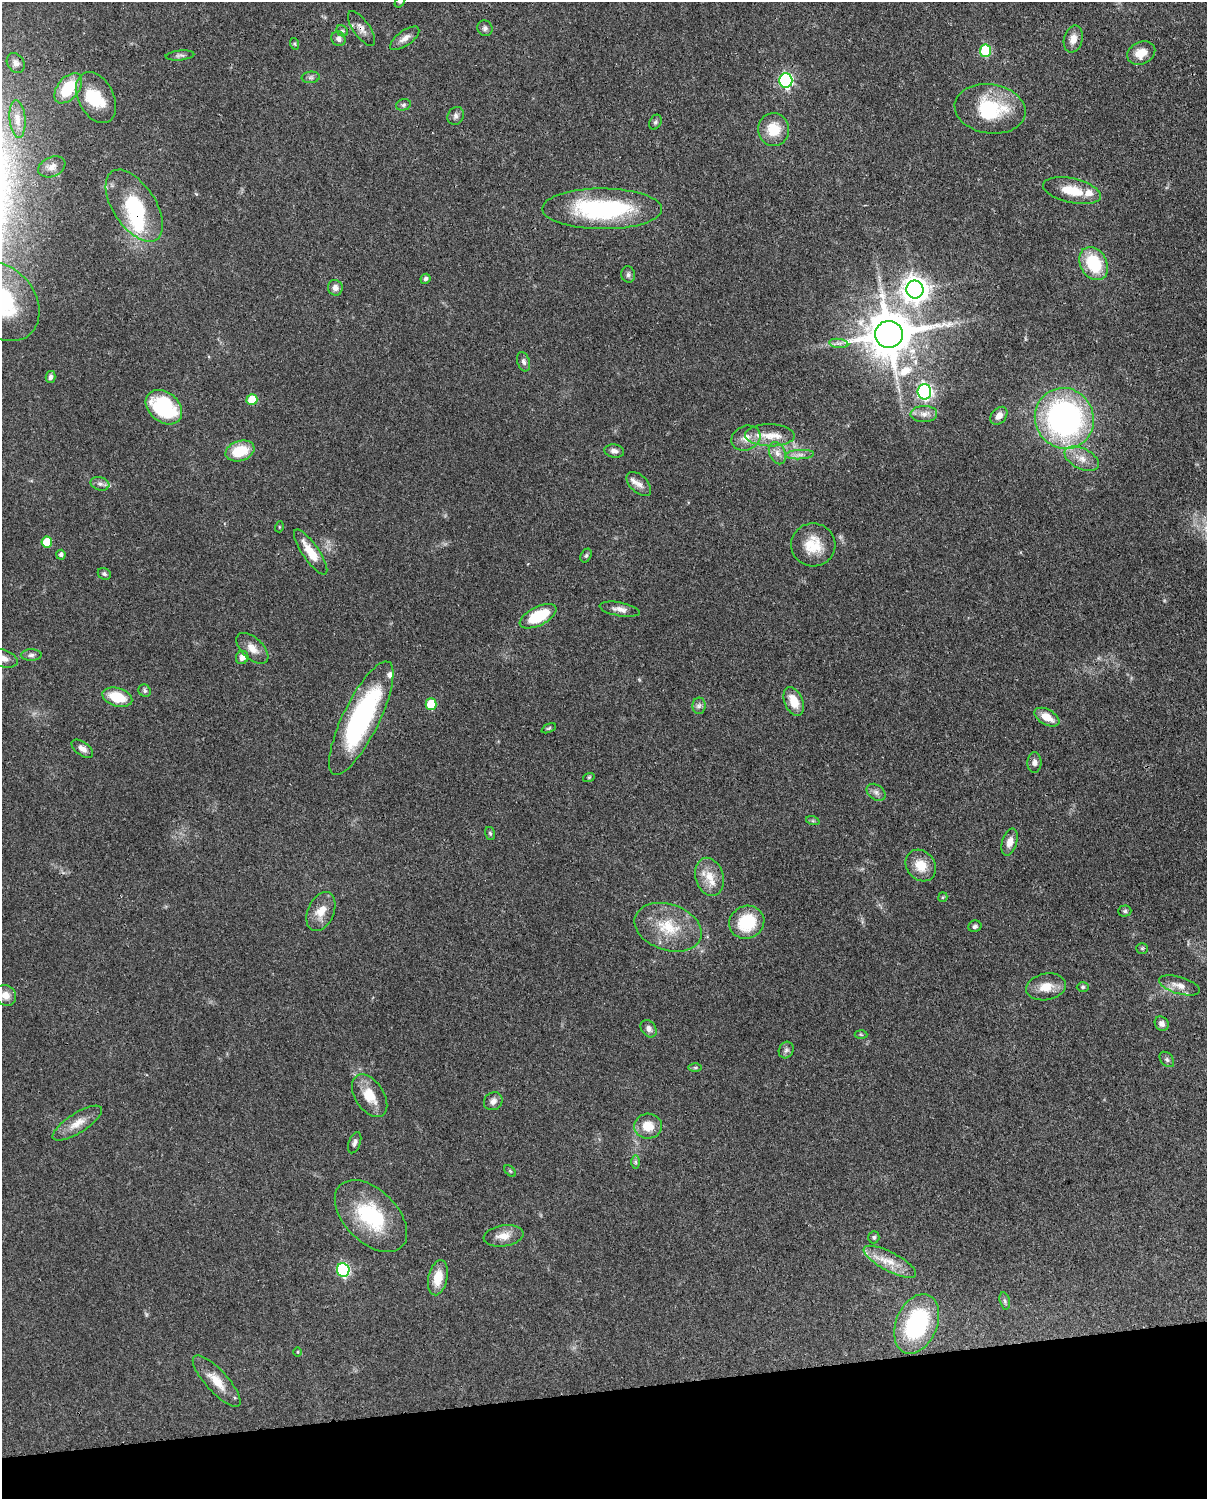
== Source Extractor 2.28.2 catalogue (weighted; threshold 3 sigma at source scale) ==
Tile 10 of 4 x 3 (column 2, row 3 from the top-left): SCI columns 1294-2498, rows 263-1759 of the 4999 x 4902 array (HDU 1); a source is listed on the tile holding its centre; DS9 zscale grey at full resolution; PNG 1209 x 1501 px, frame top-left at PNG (2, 2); each listed source drawn as its Kron ellipse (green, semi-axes under 4 px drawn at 4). Shown black and unused: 7% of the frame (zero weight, under 3 of 4 exposures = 7% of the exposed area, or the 3 px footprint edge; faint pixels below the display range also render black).
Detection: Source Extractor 2.28.2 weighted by HDU 2 'WHT'; one run over the whole footprint, this tile lists its part. Background 0.087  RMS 0.0039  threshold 0.0175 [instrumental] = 3 sigma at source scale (4.5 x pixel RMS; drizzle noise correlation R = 1.50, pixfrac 1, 0.05/0.05 arcsec/px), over >= 5 px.
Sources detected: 123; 1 too faint to see at this stretch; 1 inside a brighter object's white glare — neither listed nor drawn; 6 inside a brighter listed object's ellipse — not listed separately; the other 115 listed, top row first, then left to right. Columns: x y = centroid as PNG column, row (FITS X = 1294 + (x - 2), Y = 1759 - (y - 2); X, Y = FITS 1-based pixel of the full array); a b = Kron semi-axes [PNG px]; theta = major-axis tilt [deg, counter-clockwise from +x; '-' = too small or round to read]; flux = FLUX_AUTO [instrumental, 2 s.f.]
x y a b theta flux
400 2 6 4 52 0.63
361 28 20 8 -55 2.8
485 28 8 7 - 1.3
342 31 6 5 - 0.69
405 38 17 7 36 2.6
339 39 8 6 -55 1.5
1073 39 14 9 75 3.2
295 44 6 4 -71 0.56
985 51 6 5 - 24
1141 53 15 11 25 5.3
180 55 14 5 5 1.2
16 63 10 8 -56 1.9
311 77 9 5 5 1
786 80 7 6 - 68
68 88 17 10 51 14
96 98 27 17 -63 12
403 105 7 5 17 0.83
990 109 36 24 -9 25
456 116 9 8 - 1.4
17 119 19 8 -85 3.3
655 122 8 5 60 0.95
774 129 16 15 - 8.9
52 167 14 10 24 2.9
1072 191 29 12 -12 9.7
134 206 41 21 -57 26
602 209 60 20 0 52
1094 263 17 13 -61 18
628 275 8 7 - 1
426 279 5 4 - 1
335 288 8 7 - 2.1
915 290 9 8 - 390
2 302 43 33 -51 48
889 334 14 13 - 1900
839 343 9 4 -8 1.3
524 362 10 6 -72 1.3
50 377 6 5 - 1.1
924 392 7 7 - 91
252 400 6 5 - 12
164 407 20 15 -39 34
924 414 13 8 2 2.7
999 416 10 7 49 2.5
1064 418 31 29 -61 110
770 435 25 11 -1 7
746 438 15 12 24 4.1
240 451 15 10 17 12
614 451 10 6 -9 1.7
777 453 12 8 -66 2.5
800 455 14 4 3 2
1082 459 18 10 -26 4.6
100 484 9 6 -16 1.5
639 484 15 8 -44 2.4
279 527 5 3 - 0.34
47 542 5 5 - 9.6
813 545 22 21 - 10
311 552 26 8 -55 7.4
61 555 5 4 - 1.1
586 556 7 5 63 0.77
104 574 7 5 -30 0.8
620 609 20 7 -10 2.8
538 616 20 9 27 17
252 648 19 10 -43 4.1
31 655 10 5 1 1.2
242 657 7 6 - 2.3
3 658 15 8 -18 3.2
145 691 6 5 - 0.87
117 697 15 9 -17 12
794 701 15 9 -67 6.4
431 704 6 5 - 14
699 706 8 6 86 1.3
1047 717 13 7 -29 5.2
361 718 63 18 64 69
549 728 8 4 27 0.59
82 749 12 6 -35 2.1
1034 762 10 7 89 1.7
589 777 6 3 18 0.46
876 792 10 7 -37 1.6
813 821 7 4 -18 0.59
490 833 6 5 - 0.7
1010 842 14 7 73 2.9
921 866 17 14 -51 6.8
709 877 19 14 -74 6.4
943 897 5 4 - 0.47
1125 911 6 5 - 0.75
321 912 20 13 66 5.9
747 922 18 16 26 17
975 926 7 5 22 0.96
668 927 35 23 -18 16
1142 948 6 5 - 0.52
1179 985 21 8 -16 3.6
1046 987 20 13 11 5.9
1083 987 6 5 - 0.67
6 995 11 9 -42 3.3
1162 1024 8 6 -50 1.8
649 1029 9 7 -54 1.7
861 1034 6 4 -3 0.52
786 1050 8 7 - 1.2
1167 1059 9 6 -50 0.97
695 1068 6 4 0 0.64
370 1096 24 14 -56 8.4
493 1101 10 8 39 2
77 1123 28 10 33 5.6
648 1126 14 12 -2 6.8
355 1143 11 6 69 1.3
635 1162 7 4 -89 0.76
510 1171 7 4 -45 0.5
371 1216 44 26 -45 30
503 1236 20 10 9 4.6
874 1237 6 5 - 0.76
890 1262 29 9 -28 6.6
343 1270 7 6 - 54
438 1278 18 9 78 7.5
1005 1301 9 5 -77 0.81
917 1324 31 20 67 42
298 1352 4 3 - 0.34
217 1381 33 11 -48 7
Overlapping masked pixels (flux is a lower limit): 2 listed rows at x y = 361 28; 134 206
Isophote crosses this tile's border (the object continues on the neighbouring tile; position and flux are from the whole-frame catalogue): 3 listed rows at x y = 400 2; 2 302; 3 658